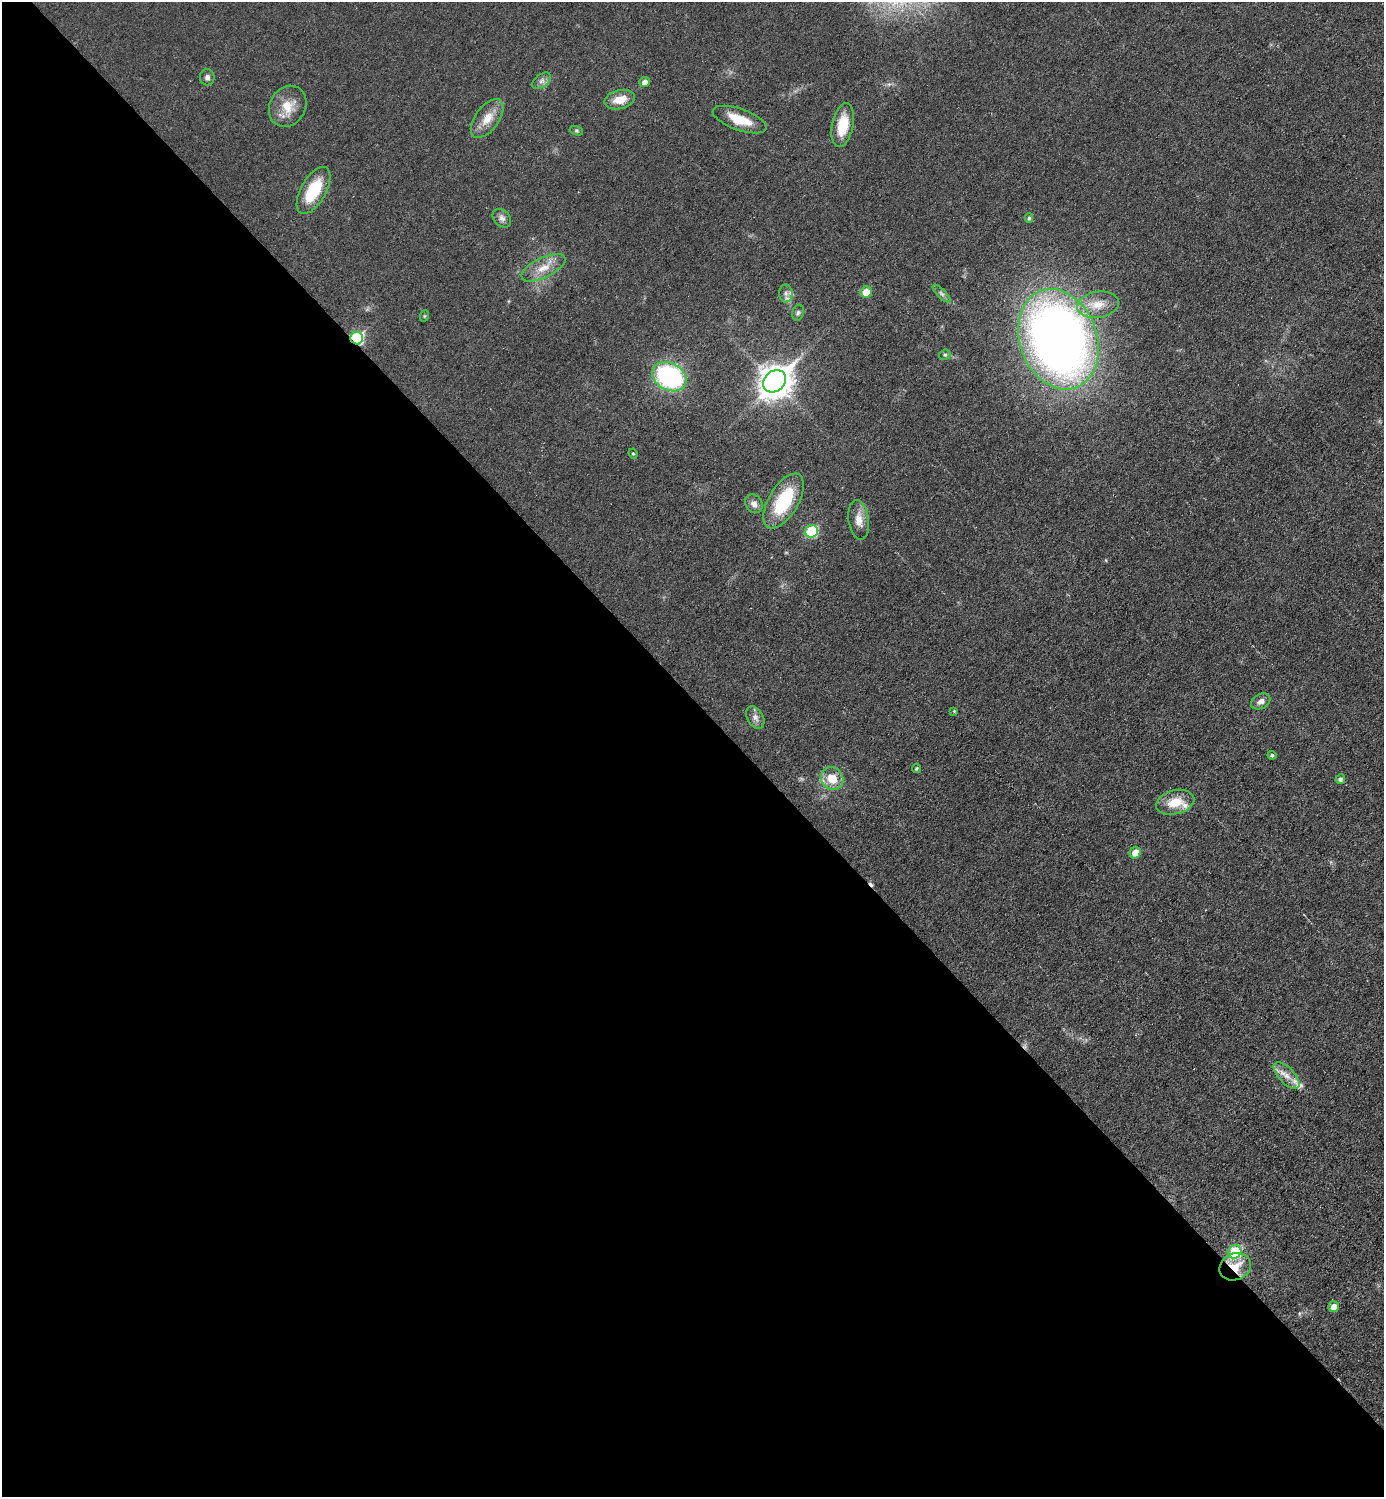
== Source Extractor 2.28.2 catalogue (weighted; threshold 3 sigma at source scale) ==
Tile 9 of 4 x 4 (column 1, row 3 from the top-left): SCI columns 155-1536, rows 1497-2991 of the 5981 x 5981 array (HDU 1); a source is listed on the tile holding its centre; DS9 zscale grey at full resolution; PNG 1386 x 1499 px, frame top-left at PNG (2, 2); each listed source drawn as its Kron ellipse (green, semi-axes under 4 px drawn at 4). Shown black and unused: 53% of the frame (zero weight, under 3 of 6 exposures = <1% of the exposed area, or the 3 px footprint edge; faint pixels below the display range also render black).
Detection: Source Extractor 2.28.2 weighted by HDU 2 'WHT'; one run over the whole footprint, this tile lists its part. Background 0.0173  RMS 0.0035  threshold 0.0144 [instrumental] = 3 sigma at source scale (4.09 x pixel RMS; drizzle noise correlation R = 1.36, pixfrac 0.8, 0.05/0.05 arcsec/px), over >= 5 px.
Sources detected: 45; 1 cosmic-ray / hot-pixel residue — neither listed nor drawn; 2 inside a brighter listed object's ellipse — not listed separately; the other 42 listed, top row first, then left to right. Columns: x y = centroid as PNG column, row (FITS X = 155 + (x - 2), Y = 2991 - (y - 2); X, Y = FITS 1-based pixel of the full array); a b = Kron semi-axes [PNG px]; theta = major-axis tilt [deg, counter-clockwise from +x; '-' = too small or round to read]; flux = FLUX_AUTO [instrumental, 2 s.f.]
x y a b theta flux
207 77 8 7 - 1.2
541 81 10 6 37 1.4
645 82 5 5 - 1.8
620 100 15 9 14 4.7
288 106 21 18 60 6.5
487 119 22 11 54 5.1
740 120 28 10 -19 7.8
843 125 22 10 78 9.4
576 131 7 4 -19 0.51
313 190 26 12 60 14
502 218 10 7 -45 1.5
1029 218 4 4 - 0.65
543 268 24 10 26 5
866 292 5 5 - 4.2
786 293 9 6 -89 1.4
941 294 12 4 -45 0.98
1098 305 21 13 9 5.4
798 313 8 6 73 0.81
424 316 6 3 71 0.35
357 338 6 6 - 28
1058 339 51 38 -70 300
945 355 6 5 - 0.56
669 377 18 13 -29 50
774 381 12 10 43 510
633 454 5 4 - 0.43
784 501 30 14 59 19
754 504 10 8 -54 2
859 520 20 10 -83 3.7
812 531 6 6 - 22
1261 701 10 7 30 1.7
954 711 4 4 - 0.31
755 717 12 8 -60 1.8
1272 755 4 4 - 0.67
916 769 4 4 - 0.52
832 778 12 10 -45 6.2
1340 779 5 4 - 0.85
1175 802 19 12 14 6.9
1135 853 6 5 - 3.9
1287 1076 17 8 -47 3.3
1235 1252 7 6 - 20
1235 1267 16 13 24 7.2
1333 1307 5 5 - 2.4
Overlapping masked pixels (flux is a lower limit): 2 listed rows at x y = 357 338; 1235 1267